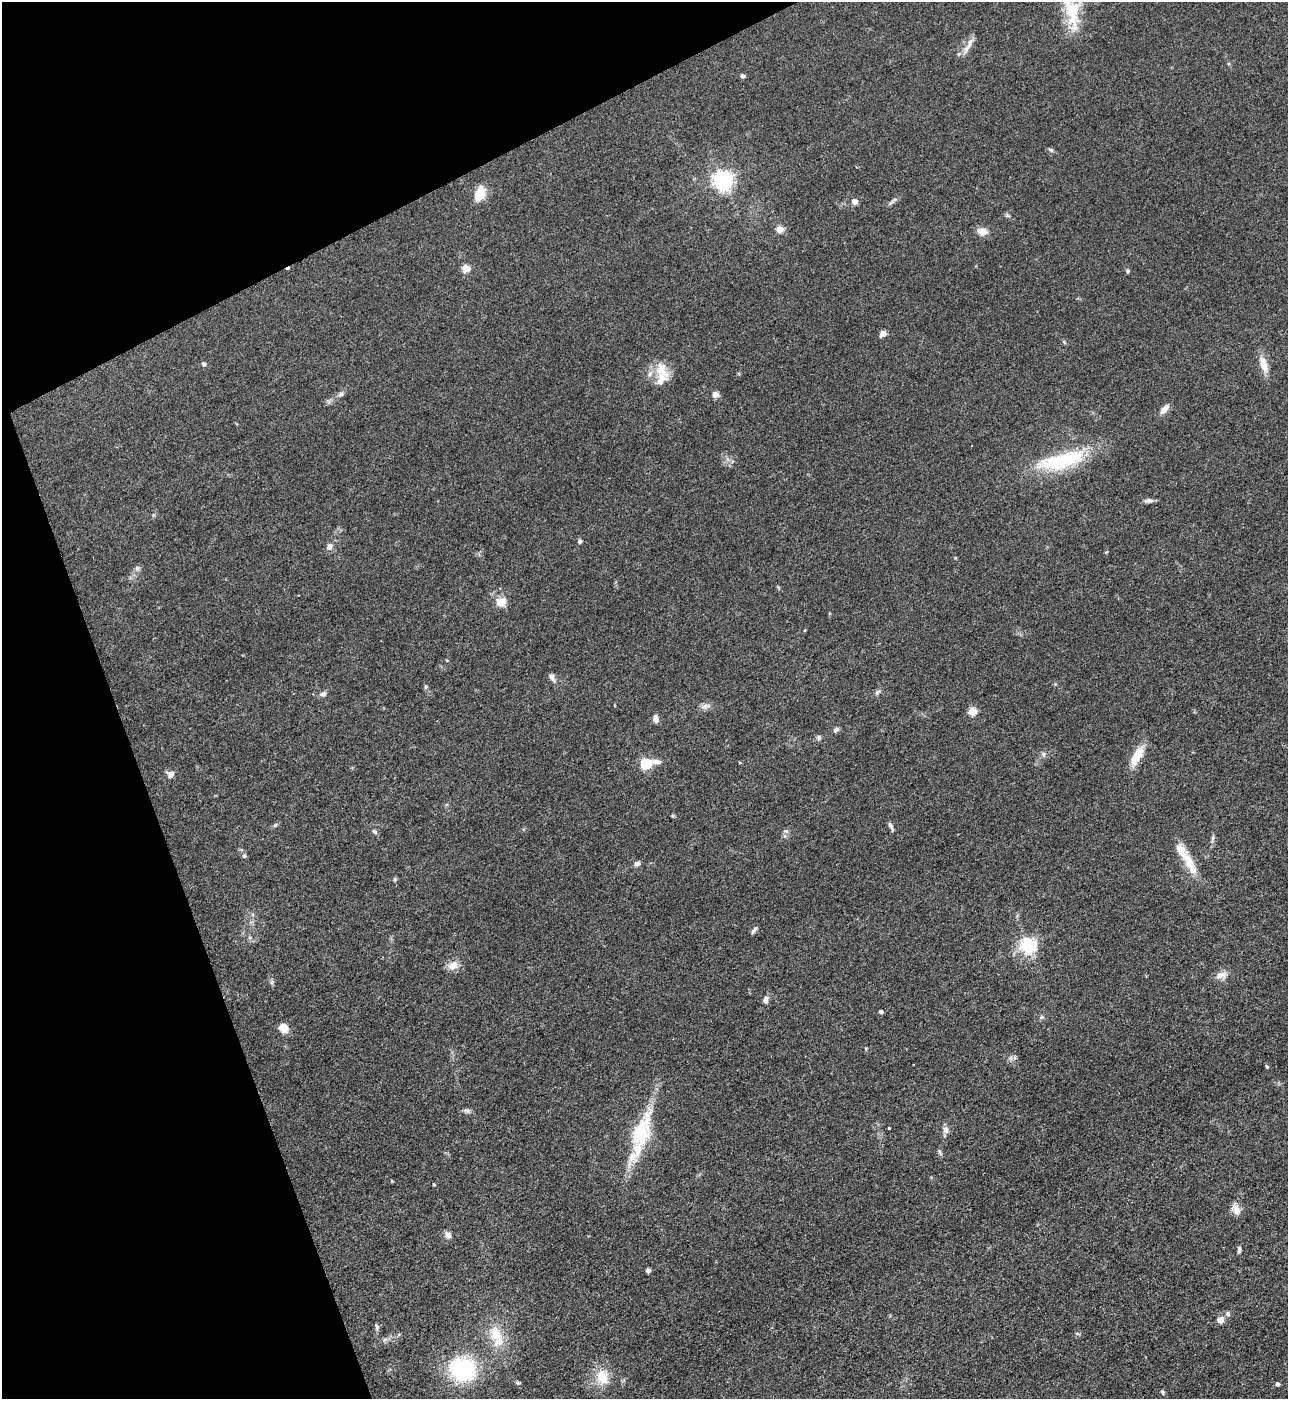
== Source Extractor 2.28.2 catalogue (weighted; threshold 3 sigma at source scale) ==
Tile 5 of 4 x 4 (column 1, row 2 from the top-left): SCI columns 286-1571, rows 2796-4192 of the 5581 x 5590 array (HDU 1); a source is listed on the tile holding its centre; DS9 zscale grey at full resolution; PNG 1290 x 1401 px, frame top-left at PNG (2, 2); no overlay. Shown black and unused: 19% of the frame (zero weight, under 3 of 4 exposures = <1% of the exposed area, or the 3 px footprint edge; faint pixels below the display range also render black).
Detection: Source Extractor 2.28.2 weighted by HDU 2 'WHT'; one run over the whole footprint, this tile lists its part. Background 0.0534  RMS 0.0055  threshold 0.0246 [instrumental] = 3 sigma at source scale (4.5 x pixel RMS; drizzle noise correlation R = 1.50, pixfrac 1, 0.05/0.05 arcsec/px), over >= 5 px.
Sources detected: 84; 1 cosmic-ray / hot-pixel residue — not listed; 4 inside a brighter listed object's ellipse — not listed separately; the other 79 listed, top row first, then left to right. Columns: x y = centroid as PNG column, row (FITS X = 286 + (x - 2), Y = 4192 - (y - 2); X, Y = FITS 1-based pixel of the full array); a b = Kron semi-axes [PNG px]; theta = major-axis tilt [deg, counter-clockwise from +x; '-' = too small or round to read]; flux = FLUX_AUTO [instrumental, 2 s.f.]
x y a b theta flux
1073 10 53 20 -88 30
966 49 19 6 64 4.1
743 76 6 5 - 1.1
1051 150 7 5 -18 1.1
722 181 7 7 - 280
479 194 14 10 70 11
893 201 16 4 40 1.6
854 202 4 4 - 5.8
1008 216 6 4 -19 0.82
779 229 5 4 - 10
982 231 12 9 -17 4.7
465 269 5 5 - 15
1127 271 5 5 - 0.78
883 333 5 4 - 7.7
204 364 6 5 - 1.2
1263 364 22 9 -73 6.2
663 371 26 13 -56 9.8
341 394 8 6 20 1.4
715 395 4 4 - 7.6
1164 409 13 7 48 4
1061 461 69 20 14 38
1148 501 13 6 7 1.8
580 541 6 5 - 1.2
329 547 9 7 78 2.6
137 568 7 6 - 1.4
501 602 15 13 8 5.9
552 677 11 7 -61 2.1
426 687 6 5 - 0.94
877 693 9 5 48 1.3
323 694 8 7 - 1.8
705 706 13 7 15 2.5
972 711 5 5 - 18
656 719 9 6 -84 2.6
836 730 8 6 32 1.3
819 738 7 5 70 1.1
1043 754 6 5 - 1.2
1137 756 26 10 62 9.9
645 763 8 5 10 48
170 774 9 8 - 2.8
275 825 7 4 45 0.89
891 826 13 4 -65 1.6
786 831 8 6 -1 1.4
374 832 7 5 -44 1.2
1213 838 11 4 75 1.4
244 856 7 5 76 1
1188 860 25 13 -64 9.2
637 864 8 6 29 1.8
395 879 6 4 84 0.76
754 930 11 4 56 1.4
1028 945 6 6 - 150
452 965 13 9 27 5.1
1221 975 17 9 13 4
272 982 6 4 46 0.99
765 1000 10 7 80 2.2
881 1011 4 4 - 1.4
1041 1017 7 4 89 0.89
283 1028 11 10 - 4.9
1010 1058 7 4 19 1.1
1267 1067 5 4 - 0.69
467 1111 9 5 -5 1.5
889 1128 3 3 - 0.42
945 1130 10 7 -78 2.6
642 1131 60 23 69 34
940 1152 7 4 -88 0.96
434 1184 4 3 - 0.58
1236 1210 14 9 -74 4.1
448 1235 10 7 -50 2.3
1239 1249 9 4 85 1.2
648 1270 4 4 - 2.5
1228 1314 7 6 - 1.4
1220 1320 8 7 - 3.3
377 1327 8 5 -79 1.2
496 1334 22 15 -63 14
385 1339 7 4 20 1.2
462 1369 32 29 -21 46
602 1377 17 13 -64 11
518 1383 8 4 -29 0.9
1277 1384 4 4 - 1.8
1162 1392 6 5 - 0.97
Isophote crosses this tile's border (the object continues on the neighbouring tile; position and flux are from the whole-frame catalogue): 1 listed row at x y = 1073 10